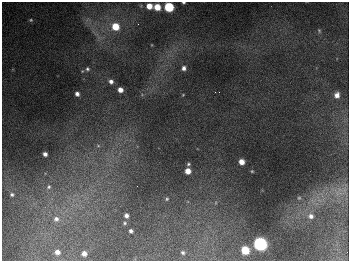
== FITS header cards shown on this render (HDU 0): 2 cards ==
NAXIS1  =                  347
NAXIS2  =                  259

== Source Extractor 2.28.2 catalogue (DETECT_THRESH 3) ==
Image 347 x 259 px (HDU 0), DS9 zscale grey, 1 PNG px = 1 image px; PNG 351 x 263 px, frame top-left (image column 1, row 259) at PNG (2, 2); no overlay
Background 677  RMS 50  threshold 151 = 3 sigma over >= 5 px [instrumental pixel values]
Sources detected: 39; all 39 listed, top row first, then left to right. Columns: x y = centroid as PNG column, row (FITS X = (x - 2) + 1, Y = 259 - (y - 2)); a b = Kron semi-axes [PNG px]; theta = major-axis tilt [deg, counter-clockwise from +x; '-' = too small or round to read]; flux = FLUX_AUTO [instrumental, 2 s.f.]
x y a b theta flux
183 3 3 2 - 4.7e+03
149 6 5 5 - 4.1e+04
157 7 5 5 - 6.2e+04
169 7 6 5 - 2.6e+05
31 20 6 5 - 5.2e+03
138 24 3 2 - 2.5e+03
115 26 6 6 - 7.7e+04
319 31 6 4 -70 4.7e+03
184 68 4 4 - 1.3e+04
87 69 5 5 - 6.3e+03
111 81 5 5 - 1.3e+04
120 90 5 4 - 2.2e+04
215 92 2 2 - 7.5e+03
219 92 3 2 - 2.7e+03
77 94 4 4 - 1.3e+04
183 95 3 3 - 2.4e+03
337 95 6 5 - 2.1e+04
98 146 6 5 - 7.7e+03
45 154 4 4 - 1.4e+04
241 162 5 4 - 3.5e+04
188 164 5 4 - 5.5e+03
188 171 5 5 - 3.8e+04
252 171 3 2 - 2.9e+03
137 186 2 2 - 1.2e+03
49 187 7 6 - 1.1e+04
338 193 14 5 0 2.2e+04
12 194 5 4 - 6.4e+03
299 198 5 4 - 3.7e+03
167 199 5 4 - 5.0e+03
126 215 4 4 - 1.3e+04
311 216 7 6 - 1.5e+04
56 219 8 7 - 1.6e+04
124 223 4 3 - 4.7e+03
131 231 4 4 - 8.8e+03
260 244 6 6 - 1.0e+06
245 250 6 5 - 1.2e+05
57 252 4 4 - 1.6e+04
183 252 4 3 - 5.9e+03
84 253 4 4 - 1.9e+04
At the frame edge (FLAGS 8, measured only in part): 2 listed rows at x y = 183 3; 169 7